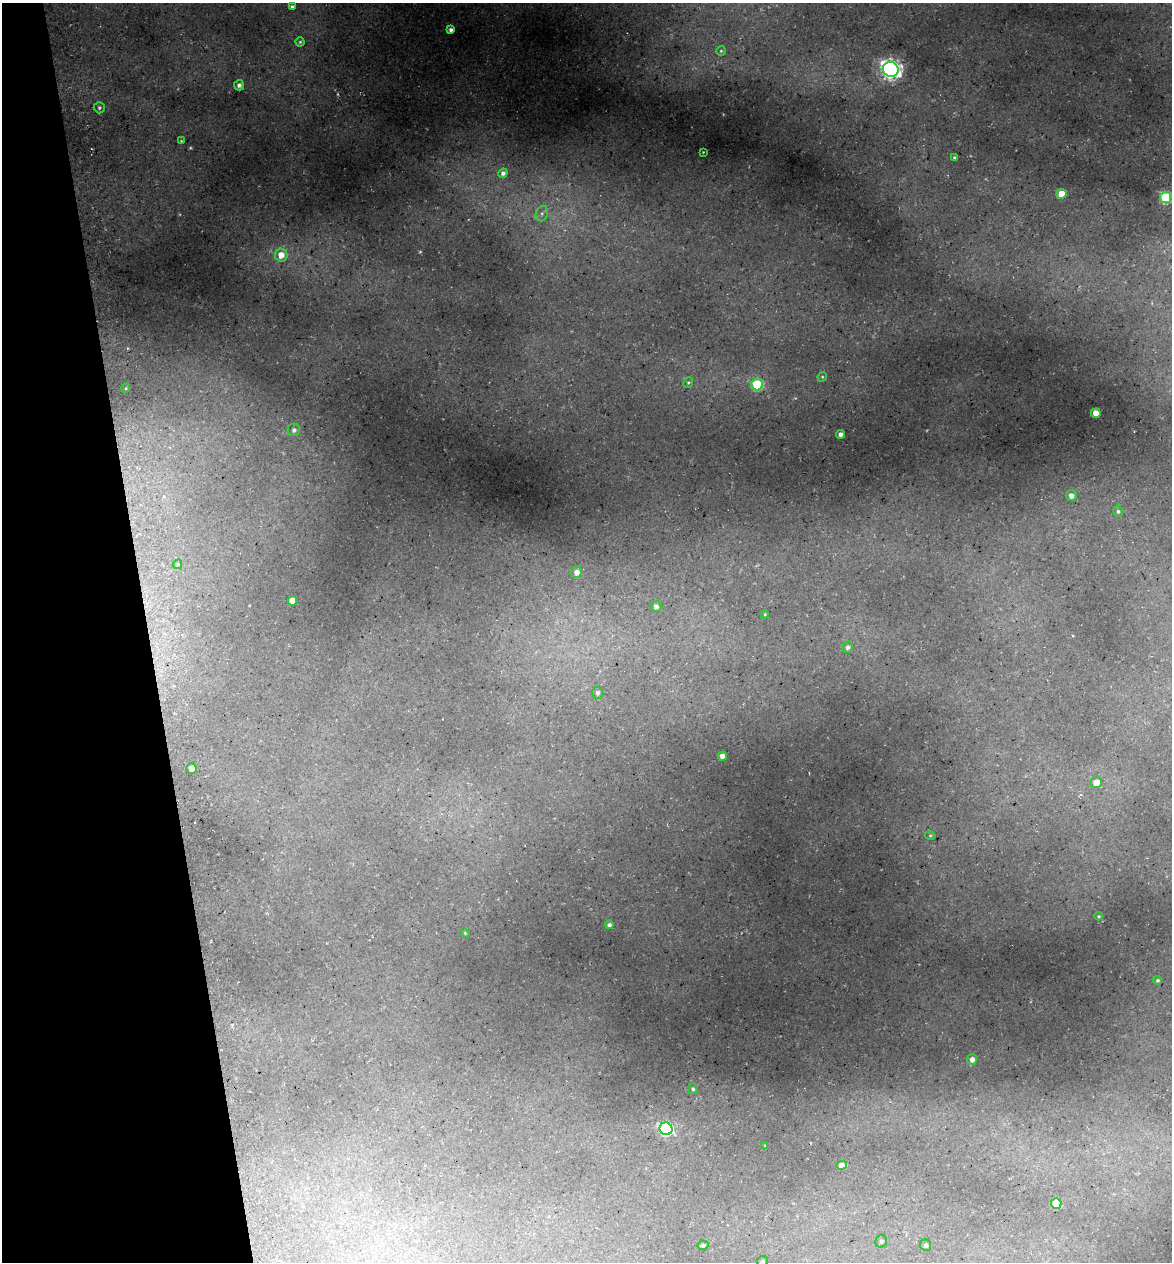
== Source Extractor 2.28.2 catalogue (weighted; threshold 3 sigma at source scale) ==
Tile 5 of 4 x 4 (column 1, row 2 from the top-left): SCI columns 145-1314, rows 2597-3856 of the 4922 x 5194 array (HDU 1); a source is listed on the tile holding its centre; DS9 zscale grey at full resolution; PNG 1174 x 1264 px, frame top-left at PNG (2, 3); each listed source drawn as its Kron ellipse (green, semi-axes under 4 px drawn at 4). Shown black and unused: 13% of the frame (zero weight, under 3 of 5 exposures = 5% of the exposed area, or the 3 px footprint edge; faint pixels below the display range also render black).
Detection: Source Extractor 2.28.2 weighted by HDU 2 'WHT'; one run over the whole footprint, this tile lists its part. Background 0.16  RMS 0.0083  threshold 0.0373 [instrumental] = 3 sigma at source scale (4.5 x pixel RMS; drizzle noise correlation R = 1.50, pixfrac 1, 0.0396/0.0396 arcsec/px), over >= 5 px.
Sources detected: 49; all 49 listed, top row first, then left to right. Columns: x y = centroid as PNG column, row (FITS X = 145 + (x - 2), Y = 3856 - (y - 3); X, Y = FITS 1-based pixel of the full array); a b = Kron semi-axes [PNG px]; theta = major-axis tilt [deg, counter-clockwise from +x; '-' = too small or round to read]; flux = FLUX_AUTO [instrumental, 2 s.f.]
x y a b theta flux
292 7 4 3 - 1.5
451 30 4 4 - 2.5
300 42 4 4 - 1
721 51 5 5 - 1.2
891 69 8 7 - 450
239 85 5 5 - 2.7
99 108 6 5 - 1.5
181 141 4 4 - 0.76
703 152 2 2 - 0.5
955 158 4 3 - 1.5
503 173 5 4 - 2.7
1061 194 5 5 - 14
1166 197 6 5 - 81
542 214 8 6 70 2.9
281 255 6 6 - 8.6
822 377 5 4 - 0.89
688 382 5 4 - 1.1
757 385 6 5 - 67
126 388 5 3 - 0.81
1096 413 5 5 - 12
294 430 6 6 - 2.8
841 434 4 4 - 3.2
1071 496 6 5 - 4.3
1118 511 6 4 -76 1.4
178 564 5 4 - 1
577 572 6 5 - 4.7
292 601 5 5 - 11
656 606 6 5 - 3.3
765 614 4 3 - 0.74
848 647 5 5 - 2.6
598 693 6 5 - 2
722 756 4 4 - 5.7
191 768 5 5 - 4.7
1096 782 6 5 - 8.7
930 835 5 3 - 0.96
1098 916 4 4 - 0.91
609 925 4 4 - 2.7
465 933 5 4 - 0.84
1157 980 5 4 - 1.5
972 1059 5 5 - 4.5
693 1089 5 4 - 1.6
666 1129 6 6 - 140
765 1146 3 3 - 0.86
841 1165 5 4 - 4.8
1056 1203 5 5 - 28
881 1241 6 5 - 2.1
703 1245 5 4 - 1.8
926 1245 6 5 - 2.3
762 1262 6 5 - 1.5
Isophote crosses this tile's border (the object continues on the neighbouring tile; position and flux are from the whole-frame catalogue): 1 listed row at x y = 762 1262